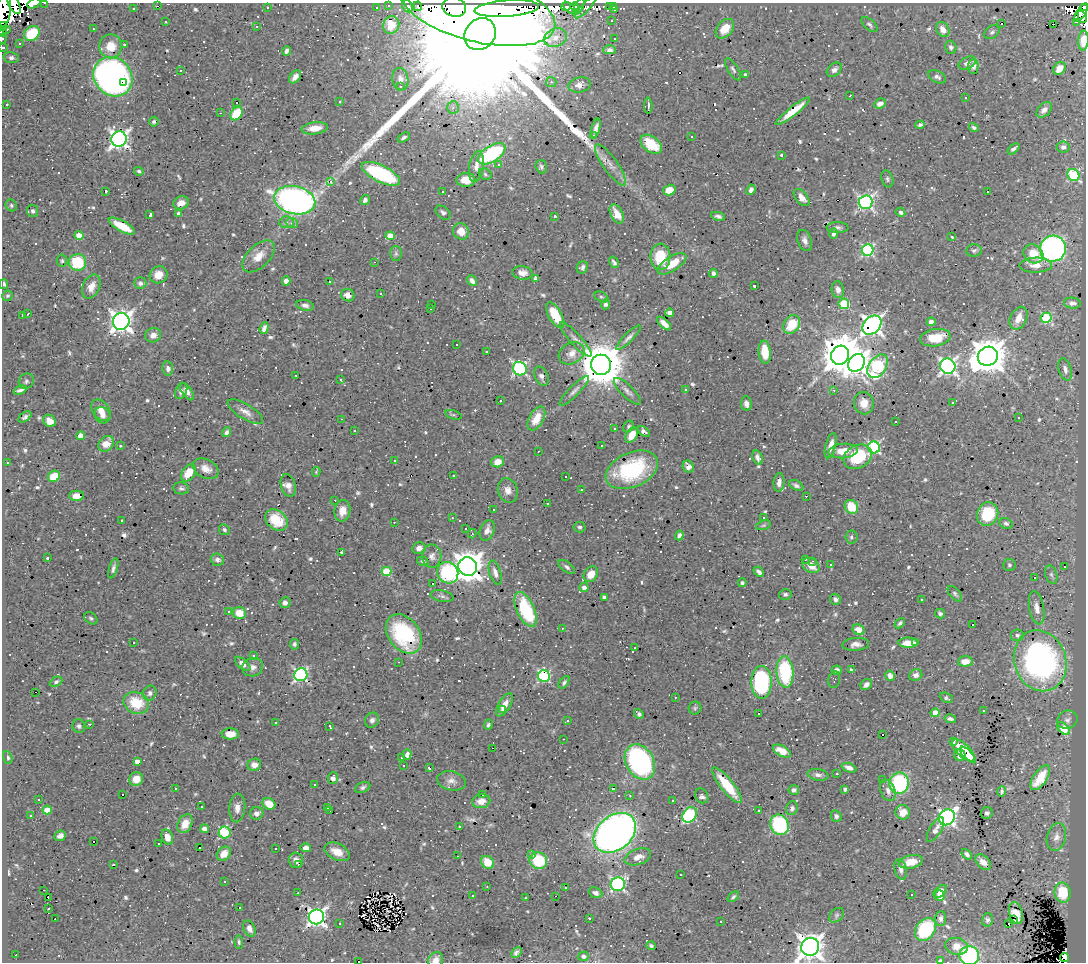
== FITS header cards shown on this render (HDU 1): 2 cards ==
NAXIS1  =                 1084
NAXIS2  =                  960

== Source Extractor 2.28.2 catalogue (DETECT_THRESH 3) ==
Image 1084 x 960 px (HDU 1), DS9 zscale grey, 1 PNG px = 1 image px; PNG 1088 x 964 px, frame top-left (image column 1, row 960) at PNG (2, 3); each listed source drawn as its Kron ellipse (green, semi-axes under 4 px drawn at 4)
Background 0.517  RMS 0.02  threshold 0.0614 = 3 sigma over >= 5 px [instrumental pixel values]
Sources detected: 877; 9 with non-positive FLUX_AUTO (blend fragments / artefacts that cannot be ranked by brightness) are neither listed nor drawn; of the other 868, the 500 brightest by FLUX_AUTO listed and drawn (368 fainter detections omitted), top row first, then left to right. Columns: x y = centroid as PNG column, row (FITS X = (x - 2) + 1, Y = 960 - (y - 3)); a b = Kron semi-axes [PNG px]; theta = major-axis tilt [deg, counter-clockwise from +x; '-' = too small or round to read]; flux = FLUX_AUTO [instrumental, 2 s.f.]
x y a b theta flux
34 3 7 4 27 48
45 3 3 2 - 3.2
14 5 10 5 -63 41
388 5 3 3 - 3.8
157 6 3 2 - 4.5
407 6 6 5 - 25
418 6 4 2 - 3.2
566 6 5 4 - 69
575 6 4 4 - 23
579 6 9 4 64 23
610 6 3 3 - 50
614 6 3 3 - 3.4
376 7 3 3 - 5.9
454 7 12 9 -15 5200
586 7 15 4 47 14
1084 7 4 3 - 47
267 8 3 3 - 3.9
477 8 80 33 -14 9900
570 8 8 3 -44 48
4 9 17 7 85 450
134 9 3 3 - 2.5
507 9 32 8 4 4900
615 10 3 3 - 4
1081 13 11 4 55 140
1082 17 6 4 -67 62
612 21 3 3 - 2.6
166 22 3 3 - 4.5
1076 22 4 2 - 30
1002 23 3 2 - 6.2
1053 24 3 2 - 150
391 25 9 8 - 13
869 25 9 5 -40 3.4
3 26 4 3 - 26
257 26 3 3 - 19
7 29 3 3 - 2.7
93 29 3 2 - 2.7
725 29 11 7 49 25
943 29 8 6 -60 12
3 32 4 2 - 6.7
992 32 8 6 37 3.8
32 34 8 7 - 58
480 34 17 14 47 270000
555 38 12 9 20 9.6
615 38 3 3 - 28
2 39 5 2 - 3
1083 41 10 5 86 17
19 44 3 3 - 9.8
124 44 3 3 - 26
111 46 12 11 - 23
3 47 3 3 - 3.9
951 47 6 5 - 3.8
610 50 6 4 1 3.9
286 51 5 3 - 3.5
11 58 8 5 -10 4.6
967 63 9 6 25 7.6
973 66 7 5 89 4.6
1059 68 7 5 52 16
733 69 12 5 -58 4
181 70 3 3 - 19
834 70 8 6 42 6.1
746 75 4 4 - 5.5
113 77 21 18 -45 660
295 77 7 5 53 7.5
937 77 9 5 -25 4.3
400 79 11 8 -83 8.1
123 82 3 3 - 61
551 82 5 5 - 2.6
580 85 11 7 12 7.6
401 86 3 2 - 24
850 96 3 2 - 3.6
965 98 3 3 - 5.1
340 101 3 3 - 6.6
236 102 3 3 - 43
7 104 3 3 - 8.5
880 104 6 5 - 8.2
648 106 8 2 90 5.5
453 107 6 5 - 3.6
1044 110 9 6 42 7.1
793 111 21 4 38 19
220 113 3 2 - 2.6
236 114 7 5 51 55
154 122 5 4 - 3
920 125 4 4 - 2.8
315 128 13 6 7 18
596 128 10 4 75 7
974 128 5 3 - 2.8
594 135 3 2 - 2.9
692 136 3 3 - 7
404 138 7 4 33 3.8
119 139 8 7 - 660
651 144 12 7 -38 44
1063 147 6 5 - 5.8
1013 149 7 4 39 3.7
491 154 15 8 32 190
781 155 3 3 - 4.1
498 165 3 3 - 16
611 165 25 7 -54 13
476 167 15 7 80 11
541 167 7 5 -73 3.2
139 171 5 4 - 2.5
381 174 21 8 -26 150
485 174 7 5 -31 2.9
1073 175 6 5 - 130
887 179 9 5 -70 3.4
466 180 9 7 2 19
330 181 3 3 - 19
669 190 6 5 - 19
751 190 5 4 - 4.8
106 191 3 3 - 6.1
443 191 3 3 - 3.8
988 191 3 3 - 67
802 198 10 6 -50 10
295 200 21 14 -12 530
365 200 5 4 - 4.5
865 202 7 6 - 340
181 203 8 6 22 10
11 205 6 5 - 3
33 211 6 5 - 3.6
900 212 5 4 - 3.9
443 213 8 5 -40 4.4
179 214 3 3 - 3.8
617 214 10 6 -63 15
150 215 4 3 - 3.7
555 216 3 3 - 4
718 216 7 4 -11 3.8
286 222 7 6 - 4.6
292 223 6 5 - 3.6
122 226 14 5 -28 36
838 228 11 5 -2 4.6
461 231 8 7 - 16
833 233 5 4 - 6.7
79 235 4 4 - 20
390 236 4 4 - 21
952 237 3 3 - 3.3
805 240 11 7 -70 6.9
1053 249 13 13 - 450
868 250 6 5 - 200
974 250 8 6 5 3.5
396 253 7 6 - 3.3
1033 254 10 9 - 28
259 256 20 11 44 20
660 257 13 10 -89 43
62 261 6 5 - 2.6
77 262 9 8 - 64
375 262 3 2 - 26
614 262 6 3 -60 3
672 264 16 7 32 28
1036 265 16 7 2 15
582 267 6 5 - 3.9
522 273 10 6 -9 8.5
713 273 4 4 - 4.8
159 275 9 8 - 18
536 278 4 3 - 4.1
286 281 4 4 - 8.8
472 281 6 4 -50 6.2
330 282 3 3 - 20
140 283 6 6 - 5.2
4 284 5 4 - 3.7
754 286 3 3 - 3.9
91 287 12 8 65 14
838 290 8 6 -79 7.2
381 294 3 2 - 3.4
348 295 7 6 - 11
7 296 5 5 - 2.5
601 297 7 4 -26 2.5
1072 303 8 5 -7 6
432 304 3 2 - 2.5
605 304 5 4 - 4.1
844 304 5 5 - 81
305 305 9 5 -12 4.7
431 308 3 3 - 5.3
670 313 4 4 - 6.4
28 314 4 2 - 2.7
555 315 14 6 -61 40
23 316 3 3 - 3.5
1019 318 12 8 63 16
1046 318 5 5 - 120
121 321 8 8 - 1000
931 322 4 4 - 5.6
664 324 9 4 -43 9.3
792 324 10 7 58 39
872 325 11 8 46 740
264 328 6 4 71 5.7
153 335 8 7 - 8.7
628 338 16 4 45 5.7
935 338 15 8 9 33
576 339 22 6 -48 8.9
456 345 3 2 - 3.1
487 351 3 3 - 8.5
765 352 11 6 -85 32
572 353 13 10 30 13
840 355 10 8 54 4200
988 356 10 9 - 3300
856 363 9 7 53 1100
601 365 10 10 - 6300
878 366 13 8 55 190
948 366 8 7 - 470
168 368 7 5 -81 4.5
520 369 7 6 - 240
1065 369 11 6 -74 6.8
296 375 3 3 - 35
541 376 10 6 -64 5.6
340 379 3 3 - 3.2
26 381 8 7 - 4
20 390 7 3 19 4.4
686 390 3 3 - 7
834 390 3 3 - 3.2
181 391 8 5 65 4.5
187 391 10 5 -55 5.7
574 391 20 5 45 6.8
627 391 18 6 -45 7.2
500 401 3 3 - 4.5
952 402 3 3 - 2.7
864 403 11 10 - 15
746 404 7 5 -83 6.3
101 410 12 8 -54 12
245 412 20 7 -31 11
102 415 9 7 -50 6.7
453 415 8 4 -16 2.9
25 417 7 4 36 3.6
1019 417 3 3 - 3.1
536 418 13 7 61 24
341 419 3 2 - 5.2
50 421 7 5 -40 12
896 421 3 3 - 8.8
628 427 6 5 - 2.6
614 429 3 3 - 2.6
354 430 3 3 - 7.7
227 432 5 4 - 4.3
644 432 7 4 -37 5.7
632 435 8 5 59 20
80 436 4 4 - 13
106 444 9 7 44 16
120 446 3 3 - 13
602 446 3 3 - 2.7
831 446 13 5 74 16
874 447 6 6 - 180
538 451 3 2 - 2.9
843 451 15 7 6 22
858 457 15 11 28 71
758 458 7 5 -68 5.1
394 461 3 3 - 50
498 462 6 5 - 15
7 463 3 3 - 38
688 467 6 5 - 6.7
206 469 14 9 -27 13
632 470 27 17 23 140
316 472 5 4 - 2.6
188 473 9 6 56 29
453 475 3 3 - 6.8
54 476 6 5 - 31
565 477 3 3 - 23
779 482 9 5 84 7
288 485 11 7 -74 8.6
796 485 8 4 -27 3.9
181 488 8 6 -11 3.7
581 489 3 3 - 20
508 490 12 9 -72 10
76 496 7 5 -1 14
806 496 2 2 - 22
335 500 3 2 - 3.3
547 503 3 3 - 25
851 507 7 6 - 34
493 510 3 3 - 9.1
342 511 11 8 81 15
988 514 12 10 65 76
452 518 3 2 - 4
764 518 3 3 - 15
122 520 3 3 - 2.7
276 520 12 9 -40 31
394 522 3 2 - 4.8
1006 523 7 5 -23 3.8
763 525 7 4 19 2.7
580 527 6 5 - 2.9
466 528 3 3 - 13
224 530 6 5 - 3.1
487 530 10 7 71 9.1
472 534 4 3 - 2.9
679 535 5 4 - 4.3
851 537 6 6 - 3
419 548 6 6 - 8.5
341 552 3 3 - 11
432 556 11 9 87 7.4
48 558 3 3 - 4.8
805 559 3 3 - 2.9
217 560 7 6 - 5.2
423 561 6 4 -15 3.1
812 561 3 2 - 4.7
811 565 9 7 -32 14
830 565 3 2 - 2.6
1009 565 6 6 - 3
1064 566 3 3 - 31
468 567 9 9 - 2200
567 567 10 5 -38 3.8
113 568 10 4 74 4.3
386 571 5 4 - 56
759 572 6 4 -43 4.9
448 573 11 10 - 160
495 573 12 5 -73 8.2
591 574 8 6 55 18
1051 575 9 6 -72 4.3
1035 578 3 3 - 7.6
742 583 4 4 - 3.2
433 584 3 3 - 66
584 588 4 4 - 5.7
785 594 6 5 - 3.1
955 594 9 5 -49 3.2
442 596 12 5 -11 4.5
604 597 4 3 - 2.8
835 599 6 5 - 4.4
921 599 3 3 - 19
285 603 5 5 - 5.7
1037 608 17 7 -79 11
526 609 18 9 -65 68
228 611 3 3 - 5.3
239 613 6 6 - 25
940 614 5 4 - 3.7
91 618 7 5 -43 2.9
900 623 6 4 46 3.1
973 625 3 3 - 81
562 628 3 2 - 11
858 630 6 5 - 11
404 634 22 15 -53 110
1017 635 6 6 - 4
134 642 3 3 - 3.6
908 643 9 5 0 16
915 643 3 3 - 3
294 644 5 4 - 3.4
856 644 13 6 4 7.7
635 648 3 2 - 3.1
254 655 3 3 - 3.8
965 661 7 5 3 14
1040 661 31 26 -70 340
399 662 3 2 - 6.1
243 664 9 4 -41 10
253 667 10 9 - 7.4
837 670 5 4 - 5
851 670 4 3 - 3.5
785 672 16 8 -86 110
301 675 6 6 - 260
916 675 7 5 23 5.7
544 676 6 6 - 180
890 676 5 4 - 8.1
834 680 8 5 78 2.6
56 682 6 4 28 3.2
564 682 7 4 54 3
761 682 16 10 -89 180
866 685 6 5 - 5.4
35 692 3 2 - 42
150 693 7 6 - 5.7
675 697 3 3 - 3
946 698 7 5 -24 2.7
136 703 13 10 -21 45
504 705 13 6 59 14
695 708 6 6 - 2.7
503 710 4 4 - 2.9
984 710 3 3 - 3.2
759 713 3 3 - 12
935 713 4 4 - 21
639 714 5 3 - 3.4
950 719 6 3 -14 4
372 720 8 6 58 4.8
568 720 3 3 - 29
1067 720 10 9 - 6.9
276 723 3 3 - 4.3
89 724 3 3 - 2.7
488 725 5 4 - 2.8
79 726 7 6 - 3.3
330 726 4 3 - 2.9
1063 729 8 4 -45 11
230 734 8 5 0 14
882 735 3 3 - 41
563 739 3 2 - 2.6
954 742 3 3 - 12
493 748 2 2 - 25
963 750 14 6 -44 46
782 751 10 5 -28 20
407 755 5 4 - 5.7
960 755 6 5 - 11
968 755 11 4 -45 11
8 757 6 4 -68 2.9
402 758 3 3 - 2.9
137 762 4 4 - 10
640 762 19 14 -59 310
254 765 7 6 - 8.7
404 765 3 3 - 2.6
429 768 3 2 - 4
849 768 8 4 -20 8
837 774 3 3 - 2.9
818 775 10 5 -9 5.1
333 778 6 5 - 5
1040 778 14 6 56 36
136 779 7 6 - 17
883 779 3 3 - 3.1
451 781 14 9 -12 9.4
899 783 11 9 72 140
315 784 3 3 - 2.7
727 785 22 6 -52 50
363 787 8 5 23 3.6
613 788 3 3 - 40
175 789 3 2 - 2.7
845 789 4 4 - 2.8
794 790 5 5 - 4
888 790 11 7 -69 7.1
1002 791 5 4 - 3.5
482 794 3 3 - 3
123 795 3 3 - 20
630 796 3 2 - 3.4
702 796 8 6 -59 5.3
39 800 3 3 - 14
673 800 3 3 - 5.6
481 801 9 7 9 13
269 804 7 5 -30 20
201 807 3 3 - 5.5
327 807 3 3 - 5.1
237 808 14 8 86 10
792 808 7 6 - 4.6
47 810 4 4 - 25
330 811 3 2 - 3.4
759 811 3 3 - 13
903 812 7 7 - 17
257 813 7 6 - 6.6
987 813 6 6 - 3.2
31 815 3 3 - 2.9
690 815 8 6 51 150
836 816 6 5 - 3.7
947 817 8 7 - 400
185 824 10 7 62 17
779 825 10 9 - 120
459 827 3 3 - 3.4
205 829 4 4 - 12
935 830 14 5 60 8.7
225 832 6 6 - 110
615 833 23 17 39 890
60 836 6 5 - 6.2
167 837 8 5 -68 14
1056 837 14 9 74 9.9
94 842 3 3 - 5
159 843 3 3 - 13
199 847 3 3 - 27
306 848 5 4 - 8.3
276 849 3 3 - 13
337 852 13 8 -25 17
224 854 8 6 47 14
531 854 3 3 - 15
967 854 6 4 -47 4.6
458 856 3 2 - 2.8
638 857 14 8 18 14
296 860 7 7 - 9.1
538 861 9 8 - 62
488 862 7 6 - 22
911 862 12 6 11 21
983 862 9 6 -45 11
299 864 3 3 - 8.6
114 865 3 3 - 76
901 869 10 6 -76 6.1
681 874 3 2 - 4
225 881 3 3 - 4.4
618 884 7 6 - 310
487 887 3 3 - 2.7
565 888 3 2 - 2.9
44 890 3 2 - 5.8
940 891 8 4 43 15
298 893 3 2 - 6.2
595 893 7 5 -25 4.6
1063 893 10 8 -81 50
911 894 3 3 - 3.6
472 896 3 3 - 4.5
556 896 3 2 - 26
940 896 5 5 - 12
48 897 3 2 - 7.7
733 897 6 4 39 2.6
526 898 3 3 - 7.3
239 907 3 3 - 160
48 908 3 3 - 3.6
1016 913 11 6 -75 13
836 915 8 6 42 3.2
316 917 7 7 - 580
589 918 3 3 - 9.1
55 919 3 2 - 3
940 919 7 5 87 4.7
1013 919 2 2 - 2.9
987 920 6 5 - 3.9
721 921 3 2 - 5.3
340 923 3 3 - 5
1009 923 3 2 - 6.6
249 929 8 5 -68 6.7
925 930 12 9 55 97
239 942 7 4 -88 2.6
651 946 5 3 - 2.8
956 946 11 8 -13 13
810 947 9 8 - 1500
516 953 6 4 47 4.2
16 955 3 2 - 7.9
583 956 5 5 - 4.8
969 956 10 9 - 110
1064 957 4 4 - 1500
436 960 8 7 - 11
358 961 3 2 - 13
940 961 4 3 - 5.4
At the frame edge (FLAGS 8, measured only in part): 17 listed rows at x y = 34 3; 45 3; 14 5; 1084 7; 4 9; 3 26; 3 32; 2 39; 1083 41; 3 47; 4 284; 810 947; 969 956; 1064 957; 436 960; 358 961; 940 961
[368 fainter detections neither listed nor drawn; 9 non-positive-flux detections neither listed nor drawn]